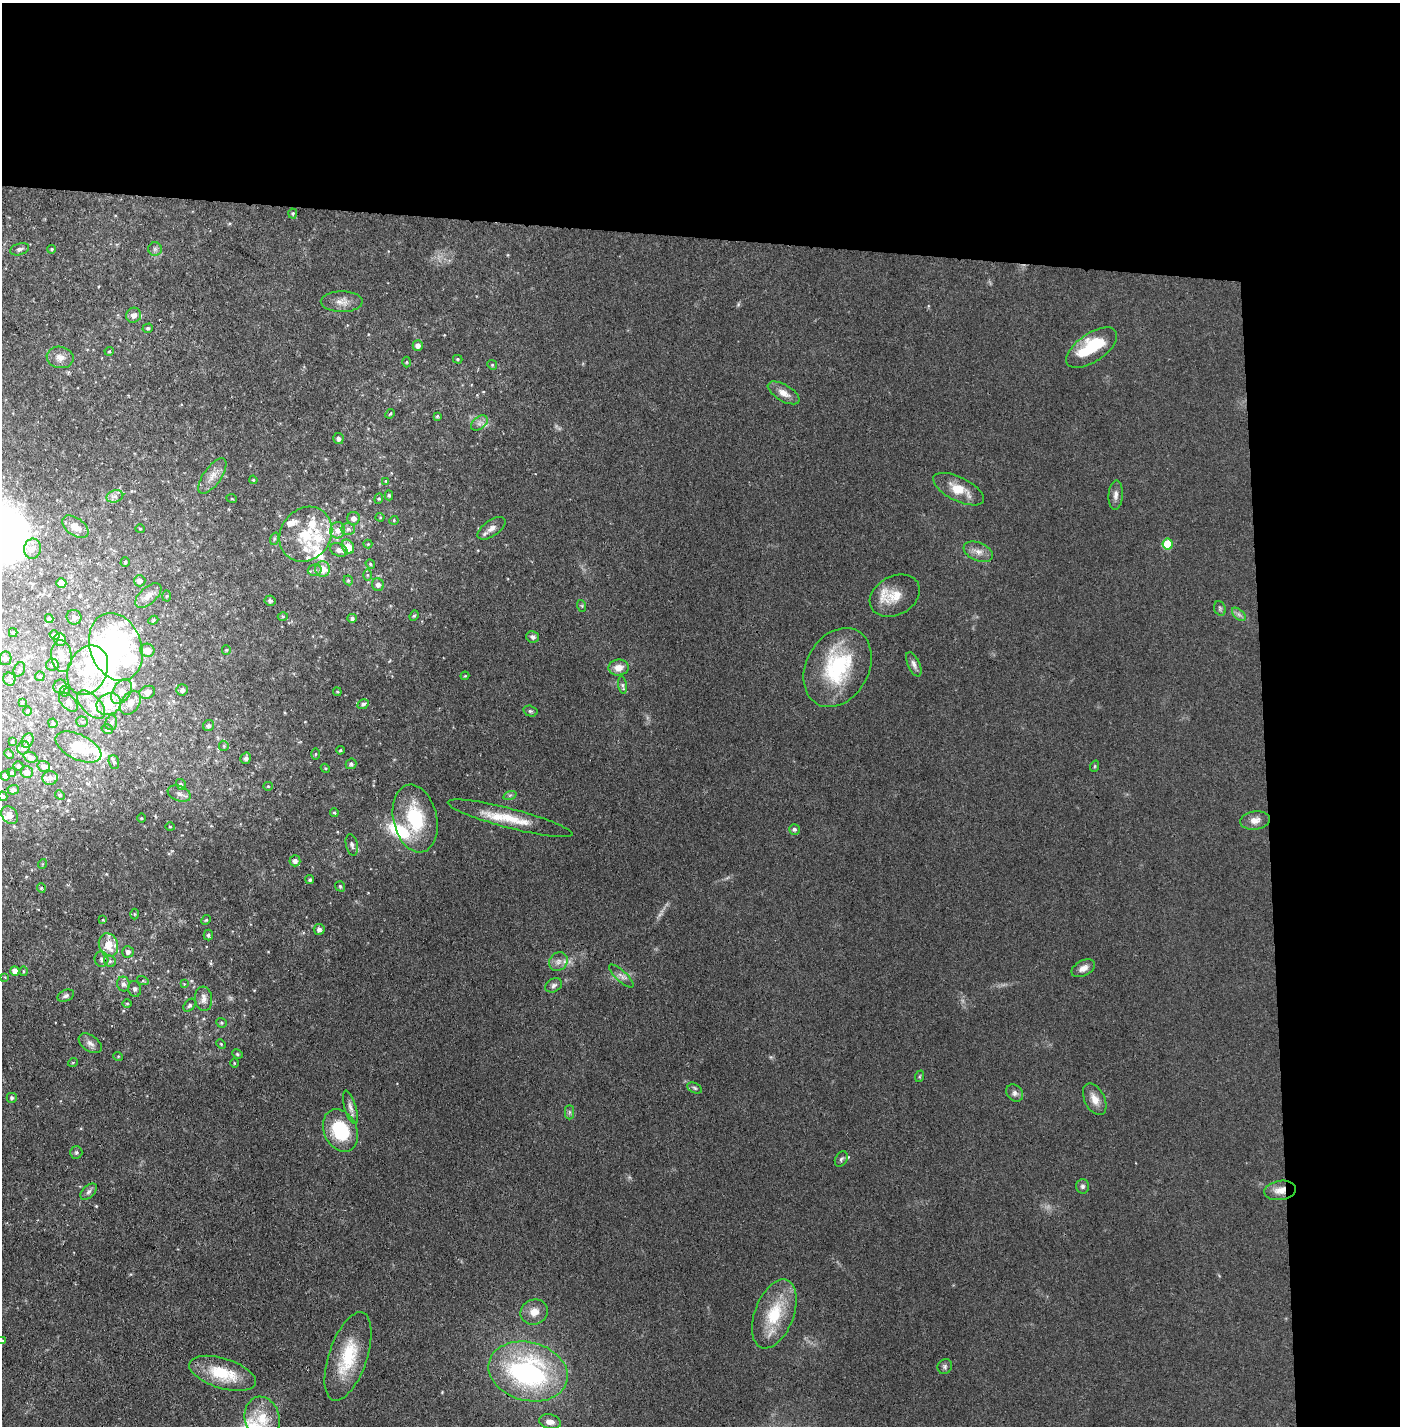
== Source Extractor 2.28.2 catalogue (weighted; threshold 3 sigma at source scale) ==
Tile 3 of 3 x 3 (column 3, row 1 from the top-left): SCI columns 2848-4245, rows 2850-4273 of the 4296 x 4273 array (HDU 1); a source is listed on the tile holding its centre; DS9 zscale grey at full resolution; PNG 1402 x 1428 px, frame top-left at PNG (2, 3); each listed source drawn as its Kron ellipse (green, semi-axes under 4 px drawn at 4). Shown black and unused: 24% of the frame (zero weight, under 3 of 4 exposures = <1% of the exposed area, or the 3 px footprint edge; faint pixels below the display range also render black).
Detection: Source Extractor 2.28.2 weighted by HDU 2 'WHT'; one run over the whole footprint, this tile lists its part. Background 0.0706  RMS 0.0071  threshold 0.0318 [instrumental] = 3 sigma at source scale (4.5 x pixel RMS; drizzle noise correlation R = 1.50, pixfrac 1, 0.05/0.05 arcsec/px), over >= 5 px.
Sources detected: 236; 1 too faint to see at this stretch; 6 inside a brighter object's white glare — neither listed nor drawn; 31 inside a brighter listed object's ellipse — not listed separately; the other 198 listed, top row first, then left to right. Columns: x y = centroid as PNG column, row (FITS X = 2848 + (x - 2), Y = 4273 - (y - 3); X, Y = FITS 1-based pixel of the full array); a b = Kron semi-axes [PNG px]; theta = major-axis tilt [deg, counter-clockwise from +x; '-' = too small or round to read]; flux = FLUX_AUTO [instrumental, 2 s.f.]
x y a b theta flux
293 213 5 4 - 0.96
19 249 10 5 17 2.2
52 249 4 4 - 0.97
155 249 7 7 - 2
342 302 21 10 0 6.4
134 315 7 7 - 4.2
148 328 5 4 - 1.1
418 345 5 5 - 3.6
1092 348 29 14 34 34
109 351 5 4 - 0.83
60 357 13 10 -10 5.6
458 359 4 4 - 0.88
407 362 5 3 - 0.69
492 365 5 4 - 0.92
784 393 18 8 -30 6
390 414 5 4 - 0.86
437 416 4 4 - 0.9
479 423 9 6 36 2.7
338 439 5 5 - 2.4
212 476 21 9 54 7.2
253 480 4 3 - 0.69
386 481 4 3 - 0.76
959 489 27 12 -27 15
389 495 5 4 - 1.1
1116 495 15 7 86 3.5
115 496 8 6 16 3
232 499 5 3 - 0.54
379 499 5 4 - 0.92
380 517 4 4 - 0.67
353 518 6 6 - 4
394 520 4 4 - 0.77
75 527 15 8 -35 7
492 528 16 8 34 4.6
140 529 4 4 - 0.79
348 529 7 6 - 2.2
337 530 8 7 - 4.4
306 534 29 25 53 31
274 539 6 4 72 1.2
368 544 4 4 - 0.79
1168 544 5 5 - 25
348 547 7 5 -57 11
32 549 10 8 82 4.3
339 550 9 6 -23 3.4
978 552 15 9 -23 5.6
125 562 4 4 - 0.87
370 564 5 4 - 0.94
323 569 7 7 - 8.4
315 570 7 5 14 1.8
367 575 6 4 -90 1
348 580 5 4 - 1.2
140 581 6 5 - 3.4
61 583 5 5 - 6.8
378 585 6 6 - 3
148 596 16 8 41 5.1
167 596 5 3 - 0.7
895 596 26 19 28 16
270 601 5 5 - 2
582 606 6 4 -72 0.86
1220 608 7 5 -71 1.4
1239 614 8 5 -44 2
283 616 5 3 - 0.82
414 616 5 4 - 1
74 617 7 7 - 2.3
49 618 4 4 - 1.1
352 618 5 4 - 1.9
153 620 5 4 - 0.87
13 633 4 4 - 0.89
55 635 5 4 - 1.9
533 637 6 5 - 2.2
60 640 6 6 - 3.2
116 647 35 26 -70 120
147 650 7 6 - 7.7
226 650 4 4 - 0.87
62 656 16 10 -83 6.7
5 658 7 6 - 2.9
914 664 13 6 -65 3
52 665 6 5 - 1.6
837 667 42 31 60 60
619 668 10 8 6 6.5
19 669 7 5 66 1.5
88 670 25 19 66 34
40 676 5 4 - 1.5
465 676 4 3 - 0.72
9 679 6 6 - 1.7
623 685 9 4 -81 1.6
60 686 7 6 - 1.8
182 690 6 5 - 2.2
65 691 5 5 - 0.92
121 692 13 9 58 8
147 692 8 6 26 4.7
337 692 4 3 - 0.69
22 702 4 3 - 0.92
68 702 11 6 -46 3.3
130 703 13 9 57 5.4
109 704 12 10 29 16
363 704 6 4 28 1.3
91 705 17 9 -46 8.1
27 711 5 3 - 0.63
530 711 7 5 -15 1.3
82 722 6 5 - 1.2
53 723 5 4 - 1.2
111 723 7 5 74 1.9
209 726 6 5 - 1.7
107 729 6 4 -15 1.3
12 741 4 3 - 0.79
27 741 7 5 65 2.3
224 746 5 5 - 1.1
78 747 25 12 -26 17
24 748 7 6 - 1.8
340 750 4 3 - 0.82
9 754 5 4 - 0.96
315 754 5 3 - 0.8
30 757 7 5 -21 2.8
246 758 6 5 - 2
114 762 7 5 -72 1.6
351 764 5 5 - 1.8
19 766 5 4 - 1.3
44 766 6 5 - 2.2
1095 766 6 3 71 0.72
325 768 5 3 - 0.63
27 772 6 6 - 4.5
12 773 4 4 - 1.5
5 776 5 4 - 3
50 778 7 6 - 2.8
181 784 6 4 -55 1.4
268 786 5 4 - 0.79
13 790 5 4 - 2.1
179 794 12 7 -20 3.6
60 795 5 4 - 0.83
510 795 7 4 18 1.3
3 796 5 4 - 1.9
334 813 4 3 - 0.84
10 815 10 7 -52 4.5
142 818 4 3 - 0.58
415 818 34 22 -77 40
510 818 64 9 -14 20
1255 820 15 9 7 5.7
170 827 5 4 - 0.75
794 829 5 5 - 1.5
352 845 11 5 -77 2.3
295 861 5 5 - 2.7
42 864 5 3 - 0.65
310 880 4 4 - 1.1
340 886 5 5 - 1.1
41 888 4 4 - 0.83
134 914 5 3 - 0.66
103 920 4 4 - 0.59
206 920 5 4 - 0.79
319 929 5 5 - 2.5
208 935 5 4 - 1.5
108 945 12 9 -71 13
128 952 6 6 - 2.5
101 959 8 6 -73 2.3
110 961 6 5 - 1.5
558 961 10 8 48 3.9
1083 968 13 7 27 4.2
15 971 5 4 - 5
23 971 5 3 - 0.74
621 976 16 5 -42 3.1
5 977 4 4 - 0.6
143 981 6 4 -17 0.96
123 984 7 6 - 2.8
184 984 4 4 - 0.57
554 985 9 6 29 2.2
135 989 8 6 -77 2.1
66 996 9 5 23 2
204 999 12 8 -85 4.4
127 1003 5 3 - 0.72
190 1005 7 5 50 1.4
221 1023 5 4 - 0.99
90 1043 13 8 -34 3.4
221 1044 5 3 - 0.71
237 1054 5 4 - 1
118 1056 5 3 - 0.6
73 1062 5 3 - 0.64
234 1063 5 3 - 0.58
920 1076 6 4 70 0.84
695 1088 8 5 -27 1.4
1015 1093 9 7 -50 2.7
12 1098 5 5 - 1.5
1095 1099 17 10 -63 6.7
350 1107 17 6 -74 3.6
570 1112 7 4 -90 1.4
340 1130 22 16 -65 39
76 1152 6 6 - 1.5
841 1159 8 6 61 1.5
1083 1186 7 6 - 1.9
1280 1190 16 9 8 7.1
89 1192 10 6 45 2.3
534 1312 14 12 25 7.3
774 1314 36 19 69 30
2 1341 4 3 - 0.71
348 1356 46 19 71 34
945 1366 8 7 - 1.7
528 1371 40 29 -15 130
222 1373 35 15 -17 29
262 1418 22 17 -75 18
550 1422 11 7 -13 4.7
Overlapping masked pixels (flux is a lower limit): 1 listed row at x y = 1280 1190
Isophote crosses this tile's border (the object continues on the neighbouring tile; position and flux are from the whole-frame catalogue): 2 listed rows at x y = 3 796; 2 1341
Unlisted compact peaks at least as high as the median listed source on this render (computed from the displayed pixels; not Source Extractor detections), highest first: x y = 172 851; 123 1011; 442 1392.